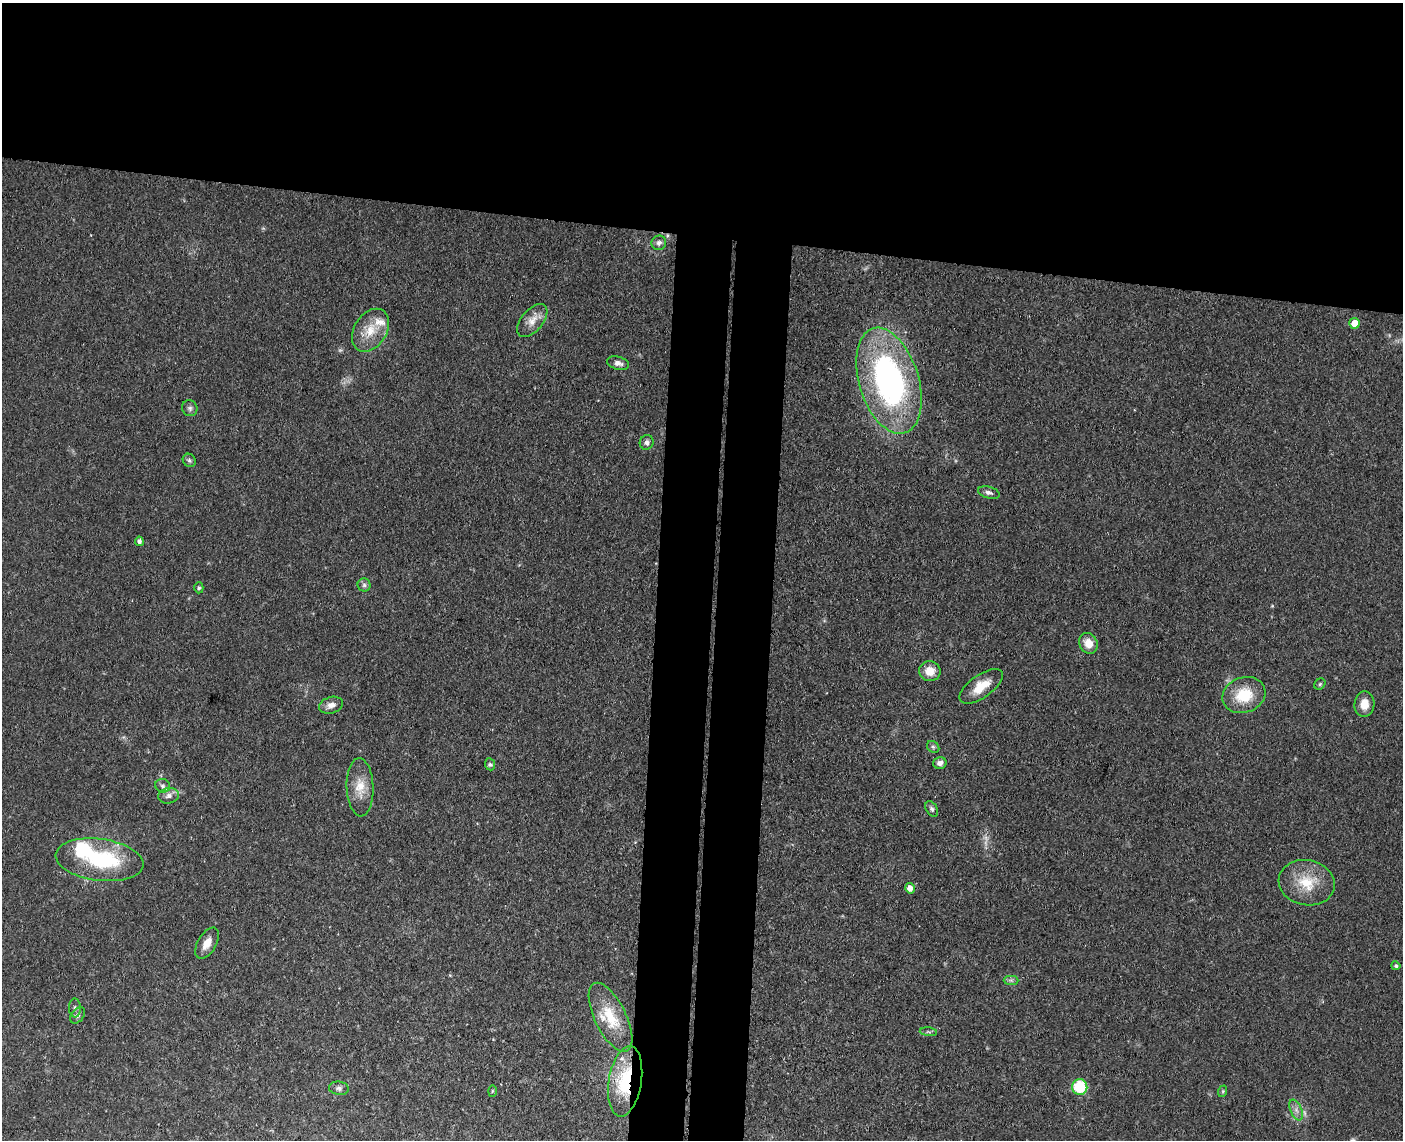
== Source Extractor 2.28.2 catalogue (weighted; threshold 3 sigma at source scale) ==
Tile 2 of 3 x 4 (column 2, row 1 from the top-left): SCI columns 1675-3075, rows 3422-4559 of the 4640 x 4568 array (HDU 1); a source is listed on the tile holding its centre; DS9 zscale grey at full resolution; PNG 1405 x 1142 px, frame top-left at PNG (2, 3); each listed source drawn as its Kron ellipse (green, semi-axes under 4 px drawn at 4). Shown black and unused: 27% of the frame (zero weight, under 3 of 4 exposures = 5% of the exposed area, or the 3 px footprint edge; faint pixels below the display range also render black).
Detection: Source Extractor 2.28.2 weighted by HDU 2 'WHT'; one run over the whole footprint, this tile lists its part. Background 0.13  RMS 0.0071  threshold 0.0321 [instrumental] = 3 sigma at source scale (4.5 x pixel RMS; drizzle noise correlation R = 1.50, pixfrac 1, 0.05/0.05 arcsec/px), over >= 5 px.
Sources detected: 47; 1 too faint to see at this stretch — neither listed nor drawn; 3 inside a brighter listed object's ellipse — not listed separately; the other 43 listed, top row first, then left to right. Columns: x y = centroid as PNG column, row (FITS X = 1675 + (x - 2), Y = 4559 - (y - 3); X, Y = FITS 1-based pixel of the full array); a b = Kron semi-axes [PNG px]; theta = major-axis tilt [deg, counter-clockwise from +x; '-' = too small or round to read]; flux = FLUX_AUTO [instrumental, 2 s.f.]
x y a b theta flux
659 243 7 7 - 2.5
532 320 19 11 50 8.1
1354 323 5 5 - 9.5
370 330 23 16 57 16
618 363 11 6 -15 3.4
889 381 55 29 -73 200
190 408 8 7 - 2.1
647 442 7 7 - 2.8
189 460 7 6 - 1.7
989 493 11 6 -15 2.7
139 541 4 4 - 2.4
364 585 6 6 - 1.7
199 588 5 4 - 1.2
1088 643 11 8 -62 8.1
930 671 10 10 - 8.7
1320 684 6 5 - 1.1
981 686 25 11 35 13
1244 695 22 17 20 25
1364 704 13 10 85 8.2
331 705 12 8 16 4.6
933 747 7 5 -42 1.5
940 763 7 6 - 3.1
490 764 6 5 - 1.3
163 786 7 6 - 2
360 787 29 13 -88 14
169 796 10 7 11 3.6
932 809 8 5 -58 1.9
99 860 44 21 -7 64
1307 883 28 22 -12 24
910 888 5 5 - 6
207 943 17 9 59 7.3
1396 966 4 4 - 1.4
1011 980 7 4 -1 1.5
75 1008 9 6 -89 2
78 1015 9 6 50 2.3
610 1017 37 15 -64 23
928 1032 8 3 -5 1.2
625 1081 35 16 81 44
1080 1087 8 7 - 33
339 1088 10 6 -7 2.4
492 1091 6 4 88 0.88
1223 1091 6 3 72 0.84
1296 1110 11 5 -66 3.3
Overlapping masked pixels (flux is a lower limit): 1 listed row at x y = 625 1081